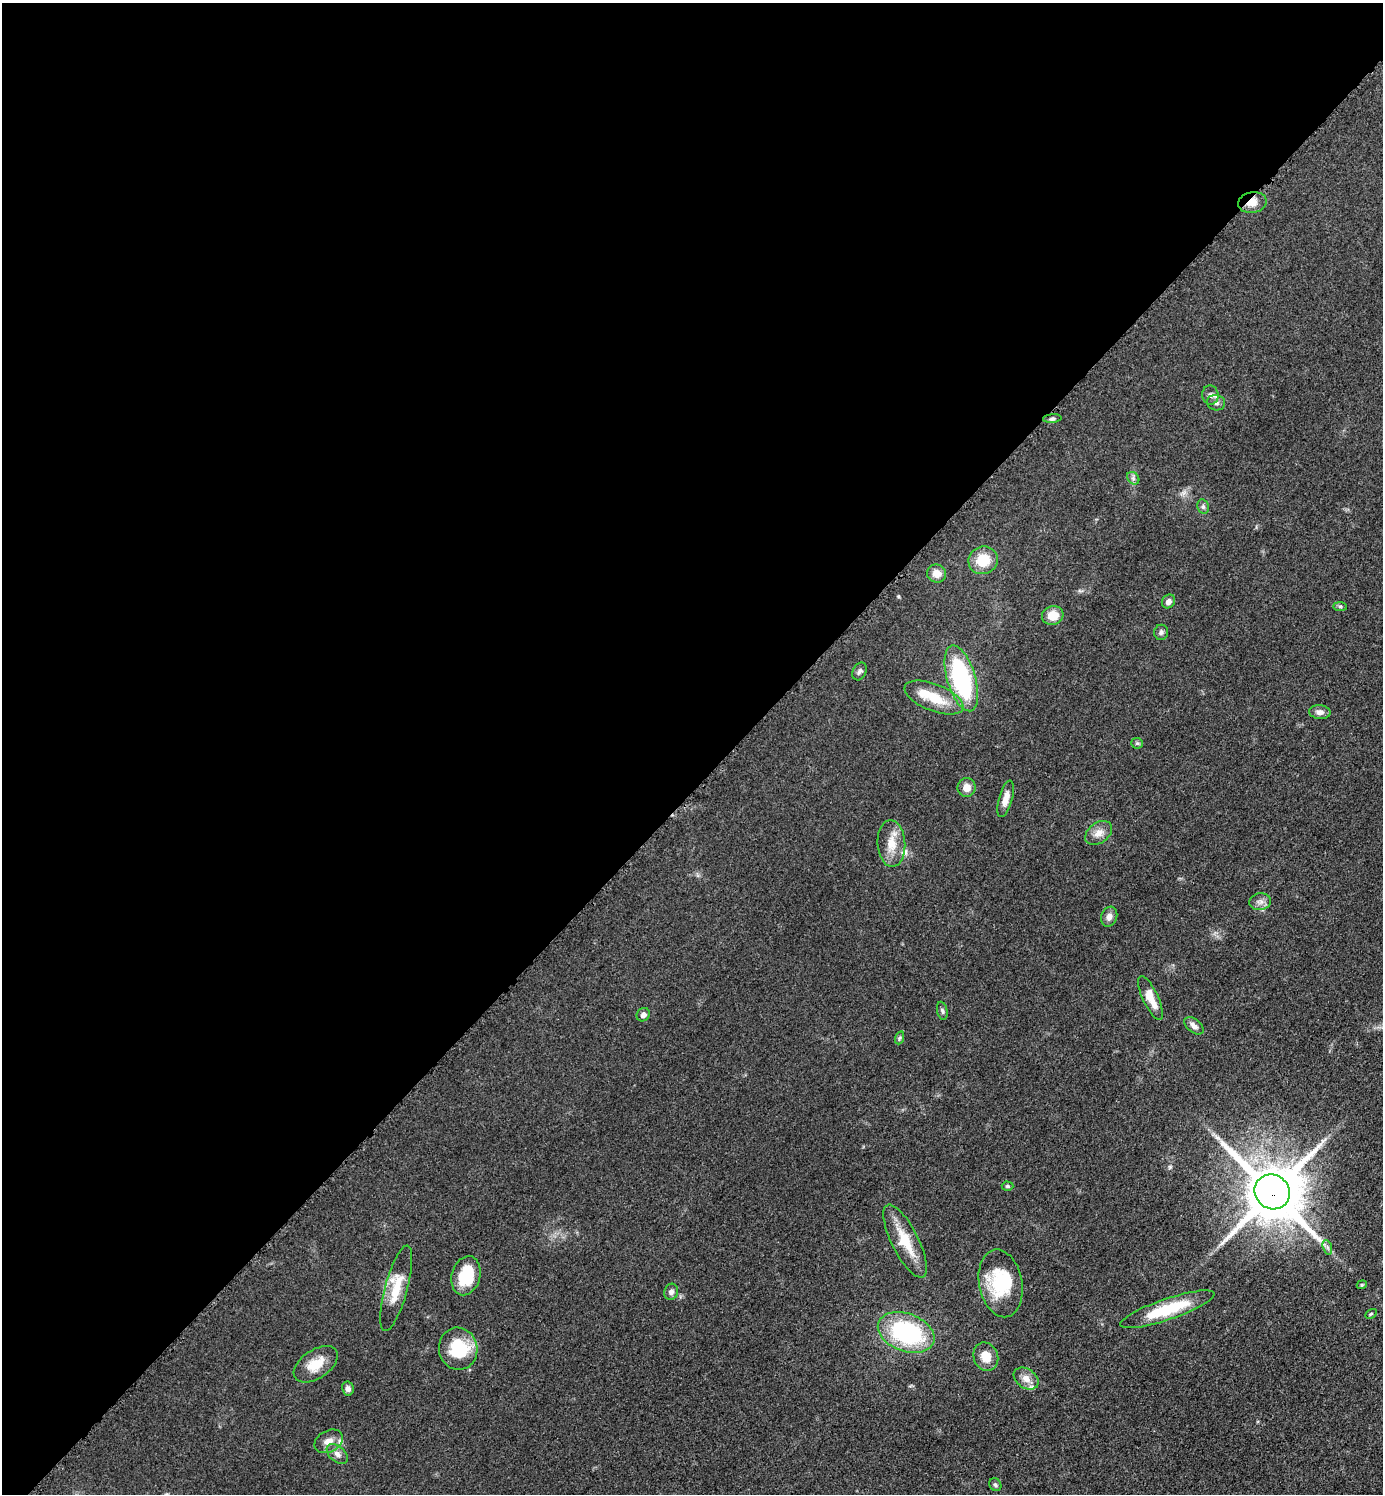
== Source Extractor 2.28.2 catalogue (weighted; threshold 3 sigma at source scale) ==
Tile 2 of 4 x 4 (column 2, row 1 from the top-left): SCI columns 1592-2972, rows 4498-5989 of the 6048 x 6047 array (HDU 1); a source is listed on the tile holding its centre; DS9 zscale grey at full resolution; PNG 1385 x 1496 px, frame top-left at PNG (2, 3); each listed source drawn as its Kron ellipse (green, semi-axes under 4 px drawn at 4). Shown black and unused: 53% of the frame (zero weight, under 3 of 5 exposures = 4% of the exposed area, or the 3 px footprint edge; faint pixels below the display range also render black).
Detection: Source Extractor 2.28.2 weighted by HDU 2 'WHT'; one run over the whole footprint, this tile lists its part. Background 0.0497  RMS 0.0055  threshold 0.0245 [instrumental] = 3 sigma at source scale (4.5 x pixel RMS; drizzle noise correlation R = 1.50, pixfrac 1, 0.05/0.05 arcsec/px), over >= 5 px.
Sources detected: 54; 2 inside a brighter object's white glare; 1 long thin detection or spike segment (spike, bleed or trail) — neither listed nor drawn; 3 inside a brighter listed object's ellipse — not listed separately; the other 48 listed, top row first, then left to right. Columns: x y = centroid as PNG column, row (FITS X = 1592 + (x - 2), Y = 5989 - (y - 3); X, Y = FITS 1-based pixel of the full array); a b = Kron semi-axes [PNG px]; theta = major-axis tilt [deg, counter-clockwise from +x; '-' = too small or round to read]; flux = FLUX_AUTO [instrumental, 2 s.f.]
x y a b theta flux
1252 202 14 10 9 5.2
1210 395 9 8 - 2.3
1216 403 9 7 -12 2.2
1052 419 9 3 5 1.1
1133 478 7 5 -47 1.3
1203 507 7 5 -70 1.2
983 560 15 13 25 13
937 573 9 9 - 5.1
1168 601 7 6 - 2.2
1340 606 7 4 -1 0.95
1053 615 11 9 17 8
1161 632 7 7 - 1.5
859 671 9 6 63 1.7
961 678 34 14 -73 68
934 697 31 13 -21 15
1320 712 11 7 -5 2.8
1137 743 6 5 - 0.84
967 787 9 9 - 4.7
1006 799 19 6 75 4.7
1099 833 15 10 37 4.9
891 843 23 14 -86 9.7
1260 902 11 8 9 2.8
1109 917 10 8 70 2.9
1151 998 24 7 -65 8.2
942 1011 9 5 -77 1.3
643 1015 7 6 - 2.1
1194 1026 11 6 -38 2.7
899 1038 7 4 70 0.8
1008 1186 6 4 -3 0.92
1272 1192 18 17 - 3900
905 1241 40 13 -63 16
1327 1247 7 4 -71 1.3
466 1276 20 14 75 19
1001 1283 34 21 -80 29
1362 1285 5 4 - 0.71
396 1288 44 11 75 14
671 1292 8 6 70 2.1
1167 1309 49 10 19 27
1371 1314 6 4 31 0.75
906 1332 29 19 -20 69
458 1349 21 19 -80 24
986 1357 14 12 -67 7.1
316 1364 25 14 34 11
1026 1378 13 9 -34 4.5
348 1389 7 6 - 1.9
329 1441 15 10 27 4.8
337 1454 12 7 -40 3
995 1485 7 5 -55 1.1
Overlapping masked pixels (flux is a lower limit): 2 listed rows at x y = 1252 202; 1272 1192